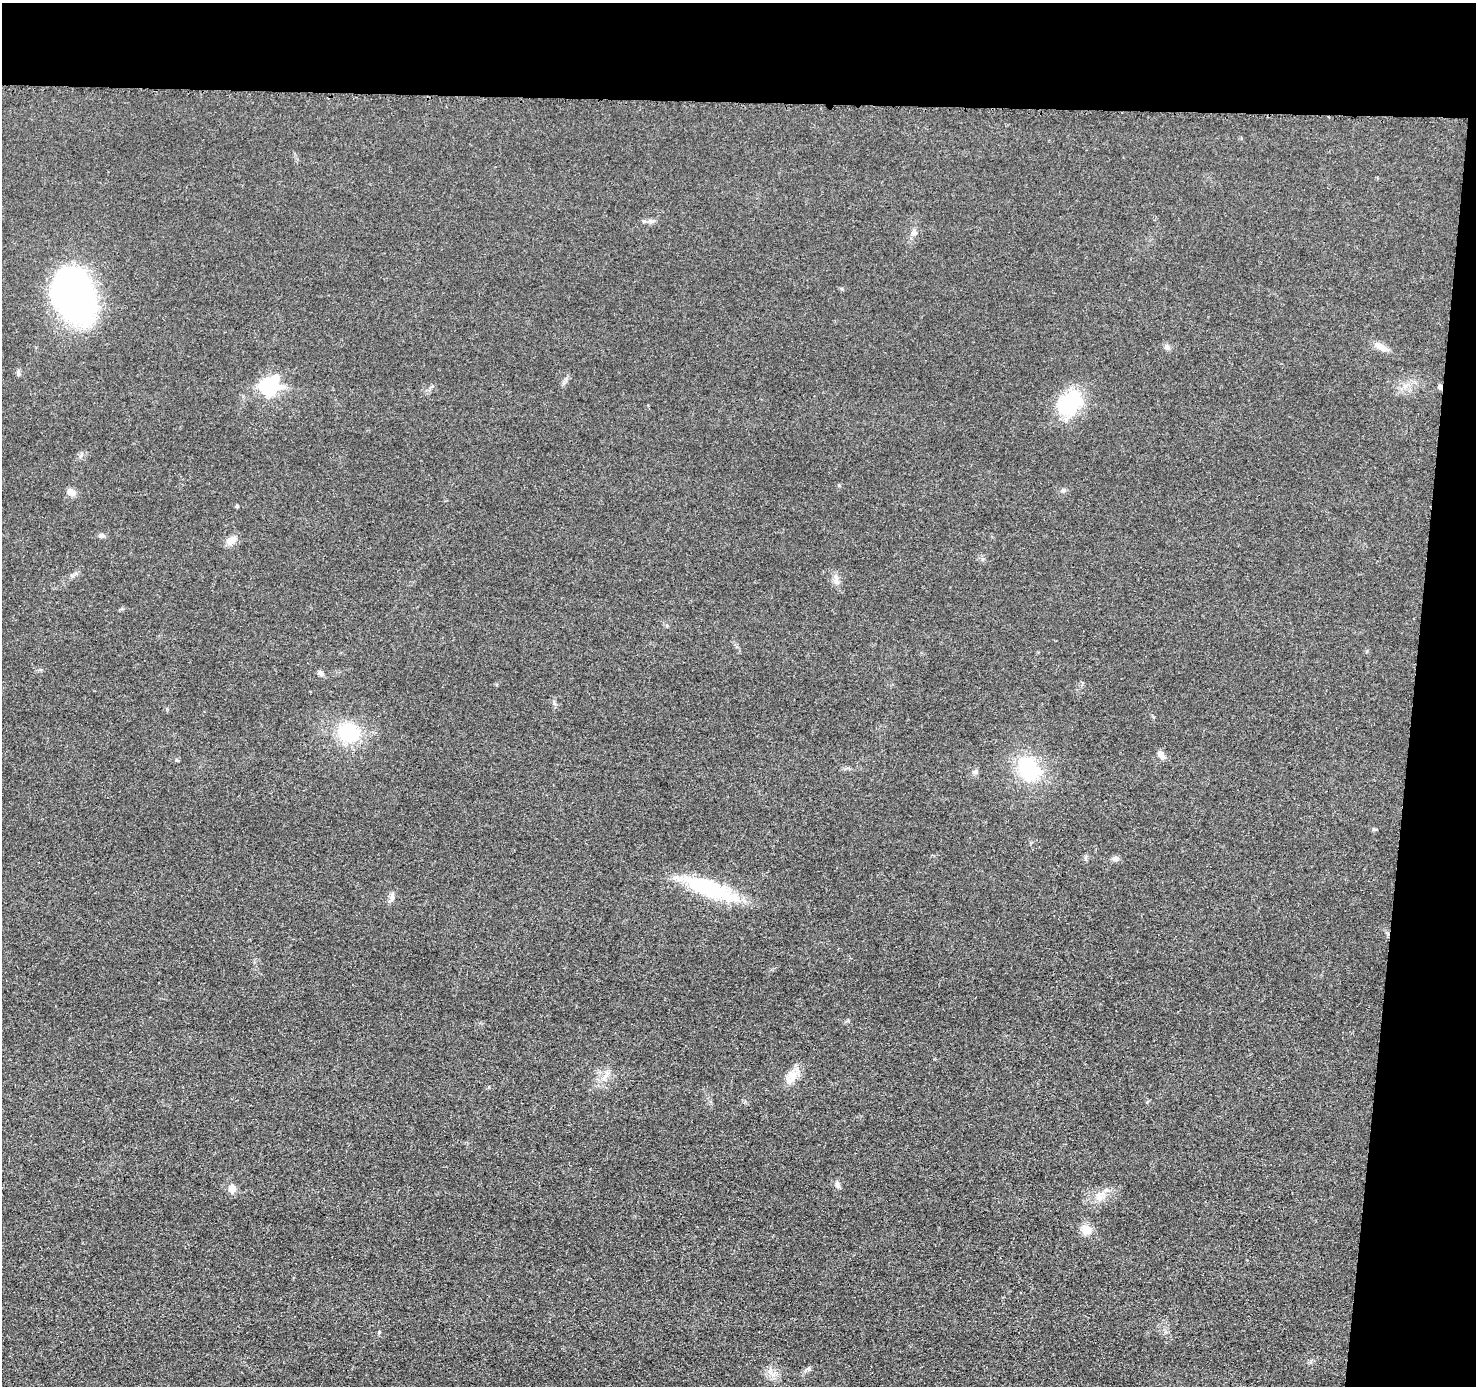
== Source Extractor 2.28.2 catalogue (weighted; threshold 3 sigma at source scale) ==
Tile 3 of 3 x 3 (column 3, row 1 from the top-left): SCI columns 2954-4427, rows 2972-4355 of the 4431 x 4457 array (HDU 1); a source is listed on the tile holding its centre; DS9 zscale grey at full resolution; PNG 1478 x 1388 px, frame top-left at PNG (2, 3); no overlay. Shown black and unused: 11% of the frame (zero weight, under 3 of 5 exposures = <1% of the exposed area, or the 3 px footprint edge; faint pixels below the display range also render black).
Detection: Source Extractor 2.28.2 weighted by HDU 2 'WHT'; one run over the whole footprint, this tile lists its part. Background 0.0184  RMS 0.005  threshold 0.0224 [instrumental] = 3 sigma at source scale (4.5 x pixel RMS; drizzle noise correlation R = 1.50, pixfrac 1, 0.05/0.05 arcsec/px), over >= 5 px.
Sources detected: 28; all 28 listed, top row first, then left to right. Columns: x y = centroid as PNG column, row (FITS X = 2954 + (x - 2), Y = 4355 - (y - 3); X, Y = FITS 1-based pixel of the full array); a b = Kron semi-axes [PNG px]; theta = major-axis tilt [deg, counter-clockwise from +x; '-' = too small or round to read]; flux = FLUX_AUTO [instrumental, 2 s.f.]
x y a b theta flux
651 221 9 6 -1 1.6
914 233 6 6 - 1.4
73 295 43 31 -68 220
1167 347 8 6 -62 1.4
1381 347 19 8 -30 4.1
269 386 9 8 - 120
1440 387 7 4 -84 1.5
1070 403 35 26 45 28
1063 491 6 4 -18 0.82
71 492 11 8 -26 3.2
237 506 4 4 - 0.6
102 536 7 6 - 1.3
231 540 14 9 45 4.1
836 580 15 7 -88 2.8
321 673 9 6 -62 1.4
349 732 20 18 -27 31
1161 755 12 7 -56 2.4
1028 769 21 15 -64 40
1374 829 7 4 -25 0.67
1116 859 9 6 -7 1.8
709 889 65 17 -20 41
792 1075 19 13 -89 5.7
837 1185 10 6 -77 1.6
232 1188 9 9 - 3.4
1099 1197 11 9 -72 3.6
1086 1229 11 10 - 6.3
809 1369 8 6 -52 1.1
774 1374 7 4 71 1.5
Overlapping masked pixels (flux is a lower limit): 1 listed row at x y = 1440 387
Unlisted compact peaks at least as high as the median listed source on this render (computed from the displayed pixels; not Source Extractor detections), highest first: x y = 379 1332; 80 456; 392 898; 842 289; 176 760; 982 559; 839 485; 18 374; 554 703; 975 772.